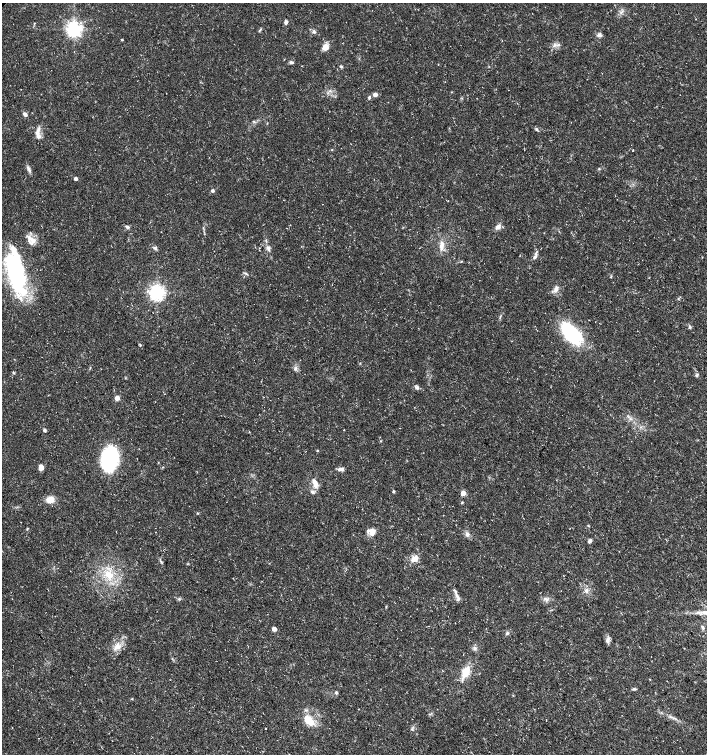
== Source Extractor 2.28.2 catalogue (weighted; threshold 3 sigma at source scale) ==
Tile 6 of 4 x 4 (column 2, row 2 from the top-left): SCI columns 1573-2981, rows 3018-4521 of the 6027 x 6026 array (HDU 1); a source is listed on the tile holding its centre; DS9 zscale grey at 2 x 2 block average (1 PNG px = mean of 2 x 2 image px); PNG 709 x 756 px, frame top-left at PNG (2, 3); no overlay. Shown black and unused: <1% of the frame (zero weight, under 3 of 5 exposures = <1% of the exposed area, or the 3 px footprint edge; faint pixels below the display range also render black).
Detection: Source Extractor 2.28.2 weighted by HDU 2 'WHT'; one run over the whole footprint, this tile lists its part. Background 0.0133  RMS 0.0019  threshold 0.00841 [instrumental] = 3 sigma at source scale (4.5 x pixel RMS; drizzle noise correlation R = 1.50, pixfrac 1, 0.0396/0.0396 arcsec/px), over >= 5 px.
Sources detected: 87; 2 inside a brighter object's white glare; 1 cosmic-ray / hot-pixel residue — not listed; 4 inside a brighter listed object's ellipse — not listed separately; the other 80 listed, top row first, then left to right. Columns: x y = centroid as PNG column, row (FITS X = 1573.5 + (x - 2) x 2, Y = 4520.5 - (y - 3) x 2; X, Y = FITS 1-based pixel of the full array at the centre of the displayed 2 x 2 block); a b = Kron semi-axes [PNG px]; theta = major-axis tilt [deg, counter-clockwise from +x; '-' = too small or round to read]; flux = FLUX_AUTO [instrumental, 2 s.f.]
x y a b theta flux
286 22 5 4 - 1.1
74 29 4 4 - 180
260 30 6 2 50 0.47
314 31 5 4 - 0.9
599 35 7 5 10 1.3
122 39 2 2 - 0.51
325 47 8 7 - 2.9
291 62 5 3 - 0.91
341 66 4 3 - 0.6
375 95 3 3 - 3.2
369 97 5 3 - 0.68
25 114 5 4 - 1.4
254 121 3 3 - 0.42
536 129 5 3 - 0.67
37 132 8 5 -86 2.2
332 150 3 2 - 0.25
633 150 3 2 - 0.22
29 169 10 3 -65 1.3
599 169 3 2 - 0.31
76 178 3 2 - 1.9
213 191 3 3 - 0.91
448 201 2 2 - 0.18
127 227 7 3 -21 0.88
498 227 9 5 38 1.7
32 240 10 7 -31 3.3
442 245 11 5 74 2.6
155 248 7 3 -28 0.74
268 248 7 4 88 1.4
535 257 9 4 55 1.2
15 273 44 14 -72 54
611 277 3 2 - 0.29
556 288 9 5 73 1.9
157 292 4 4 - 170
690 327 5 3 - 0.63
571 334 21 11 -48 37
140 345 3 3 - 0.4
296 368 4 2 - 0.56
14 373 3 2 - 0.4
697 375 5 3 - 0.64
417 388 6 4 -25 1
117 398 6 5 - 1.8
630 419 3 2 - 0.49
44 430 3 3 - 0.87
249 432 3 2 - 0.22
381 441 3 2 - 0.26
317 450 3 3 - 0.38
110 459 15 9 81 87
41 467 5 4 - 2.9
341 469 8 4 -7 1.6
315 483 12 6 -68 3.1
393 491 4 3 - 0.45
312 492 5 4 - 1
463 493 3 3 - 5.5
50 500 9 7 23 4.3
462 502 3 3 - 0.36
372 532 8 6 85 3.8
467 534 5 5 - 1.5
590 540 5 4 - 1.2
414 559 13 6 30 3
161 562 6 2 -60 0.59
109 575 14 10 -30 7.9
586 591 5 3 - 0.92
457 595 8 3 -64 1.4
179 599 3 2 - 0.42
547 600 4 3 - 0.87
698 612 5 2 - 0.58
703 628 5 3 - 0.62
274 629 3 3 - 3.6
507 633 5 3 - 0.71
608 640 8 5 75 1.5
117 646 8 7 - 2.8
475 648 5 4 - 1.1
466 672 12 7 63 7.1
650 679 3 2 - 0.21
635 689 7 2 -1 0.6
336 693 5 3 - 0.59
513 695 3 2 - 0.25
132 699 3 2 - 0.25
309 720 15 8 -44 7.7
266 729 2 2 - 0.81
Diffuse or blended objects may show on this block-average render without a row.